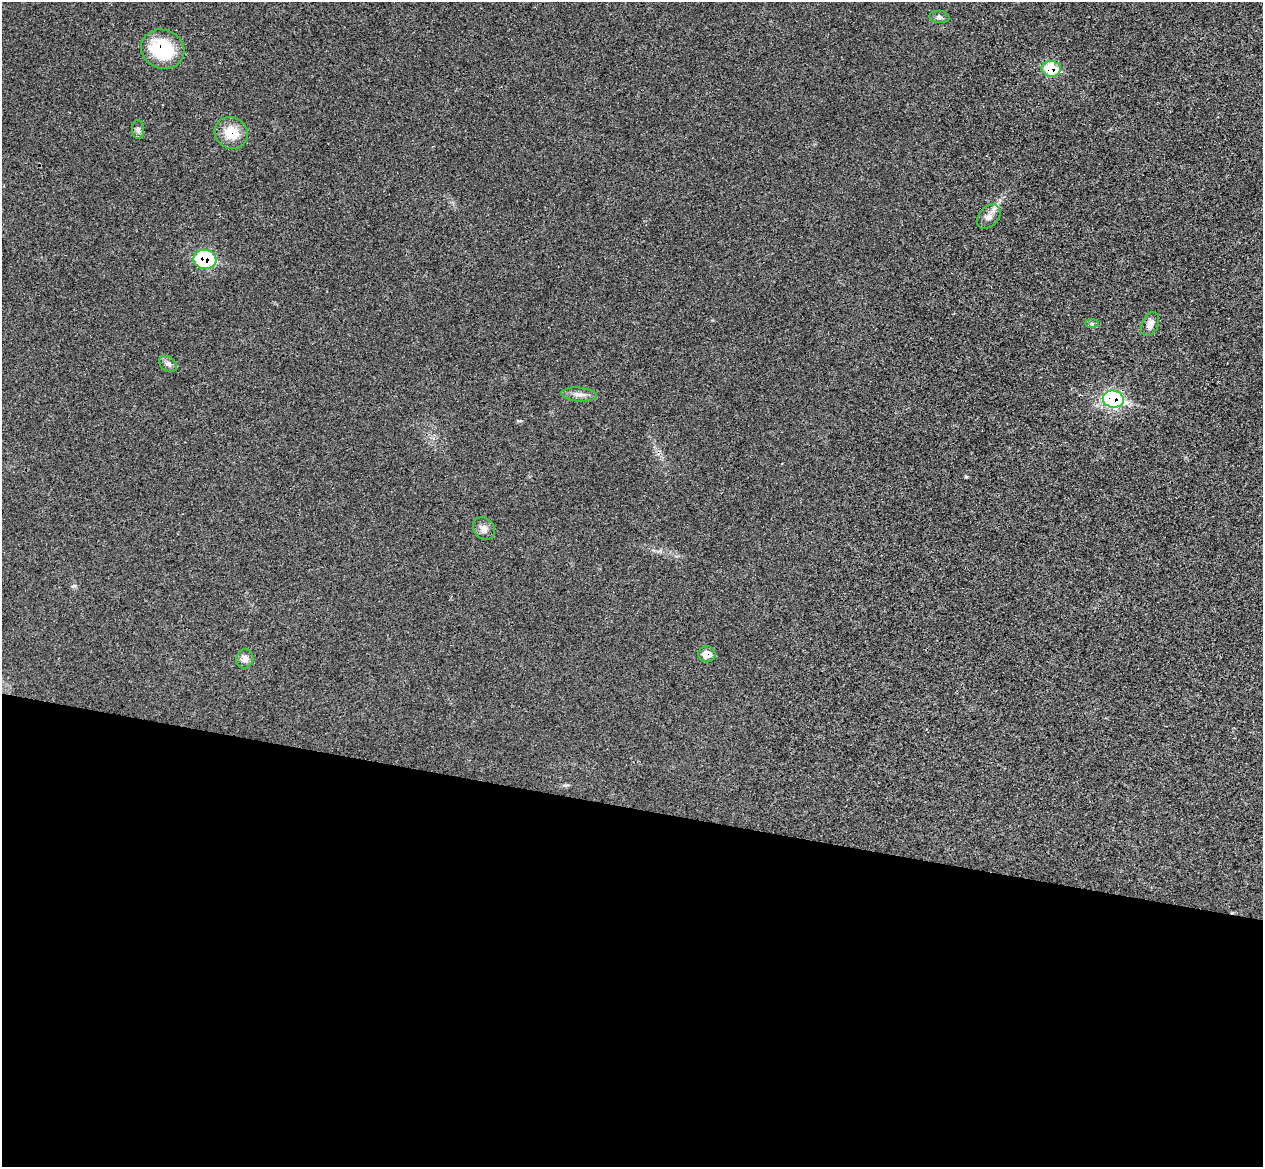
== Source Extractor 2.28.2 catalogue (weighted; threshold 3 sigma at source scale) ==
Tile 14 of 4 x 4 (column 2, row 4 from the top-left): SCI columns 1281-2541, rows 302-1466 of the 5084 x 5145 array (HDU 1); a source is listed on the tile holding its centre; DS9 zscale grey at full resolution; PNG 1265 x 1169 px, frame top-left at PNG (2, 2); each listed source drawn as its Kron ellipse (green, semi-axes under 4 px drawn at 4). Shown black and unused: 31% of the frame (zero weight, under 3 of 4 exposures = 6% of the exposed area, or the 3 px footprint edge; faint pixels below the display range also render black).
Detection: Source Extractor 2.28.2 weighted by HDU 2 'WHT'; one run over the whole footprint, this tile lists its part. Background 0.0253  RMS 0.0061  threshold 0.0274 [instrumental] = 3 sigma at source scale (4.5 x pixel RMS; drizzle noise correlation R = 1.50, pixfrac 1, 0.05/0.05 arcsec/px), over >= 5 px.
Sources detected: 16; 1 inside a brighter listed object's ellipse — not listed separately; the other 15 listed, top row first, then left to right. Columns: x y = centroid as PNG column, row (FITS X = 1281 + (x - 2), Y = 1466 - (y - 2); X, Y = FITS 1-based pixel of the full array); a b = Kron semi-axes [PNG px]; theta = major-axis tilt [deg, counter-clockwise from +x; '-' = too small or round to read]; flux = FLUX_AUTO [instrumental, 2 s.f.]
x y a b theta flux
939 17 10 6 -6 1.7
163 49 22 19 -22 36
1051 69 9 8 - 22
138 130 9 6 -88 1.7
231 133 17 15 -30 13
989 216 14 9 48 4
205 259 11 9 -10 40
1092 324 7 4 -1 1
1150 324 13 8 64 3.6
168 364 10 7 -34 2.3
579 394 17 7 -5 3.6
1113 399 10 8 -13 100
484 528 12 10 -46 3.4
707 654 8 8 - 5.3
245 659 9 8 - 3.3
Overlapping masked pixels (flux is a lower limit): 6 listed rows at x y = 163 49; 1051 69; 231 133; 205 259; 1113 399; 707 654